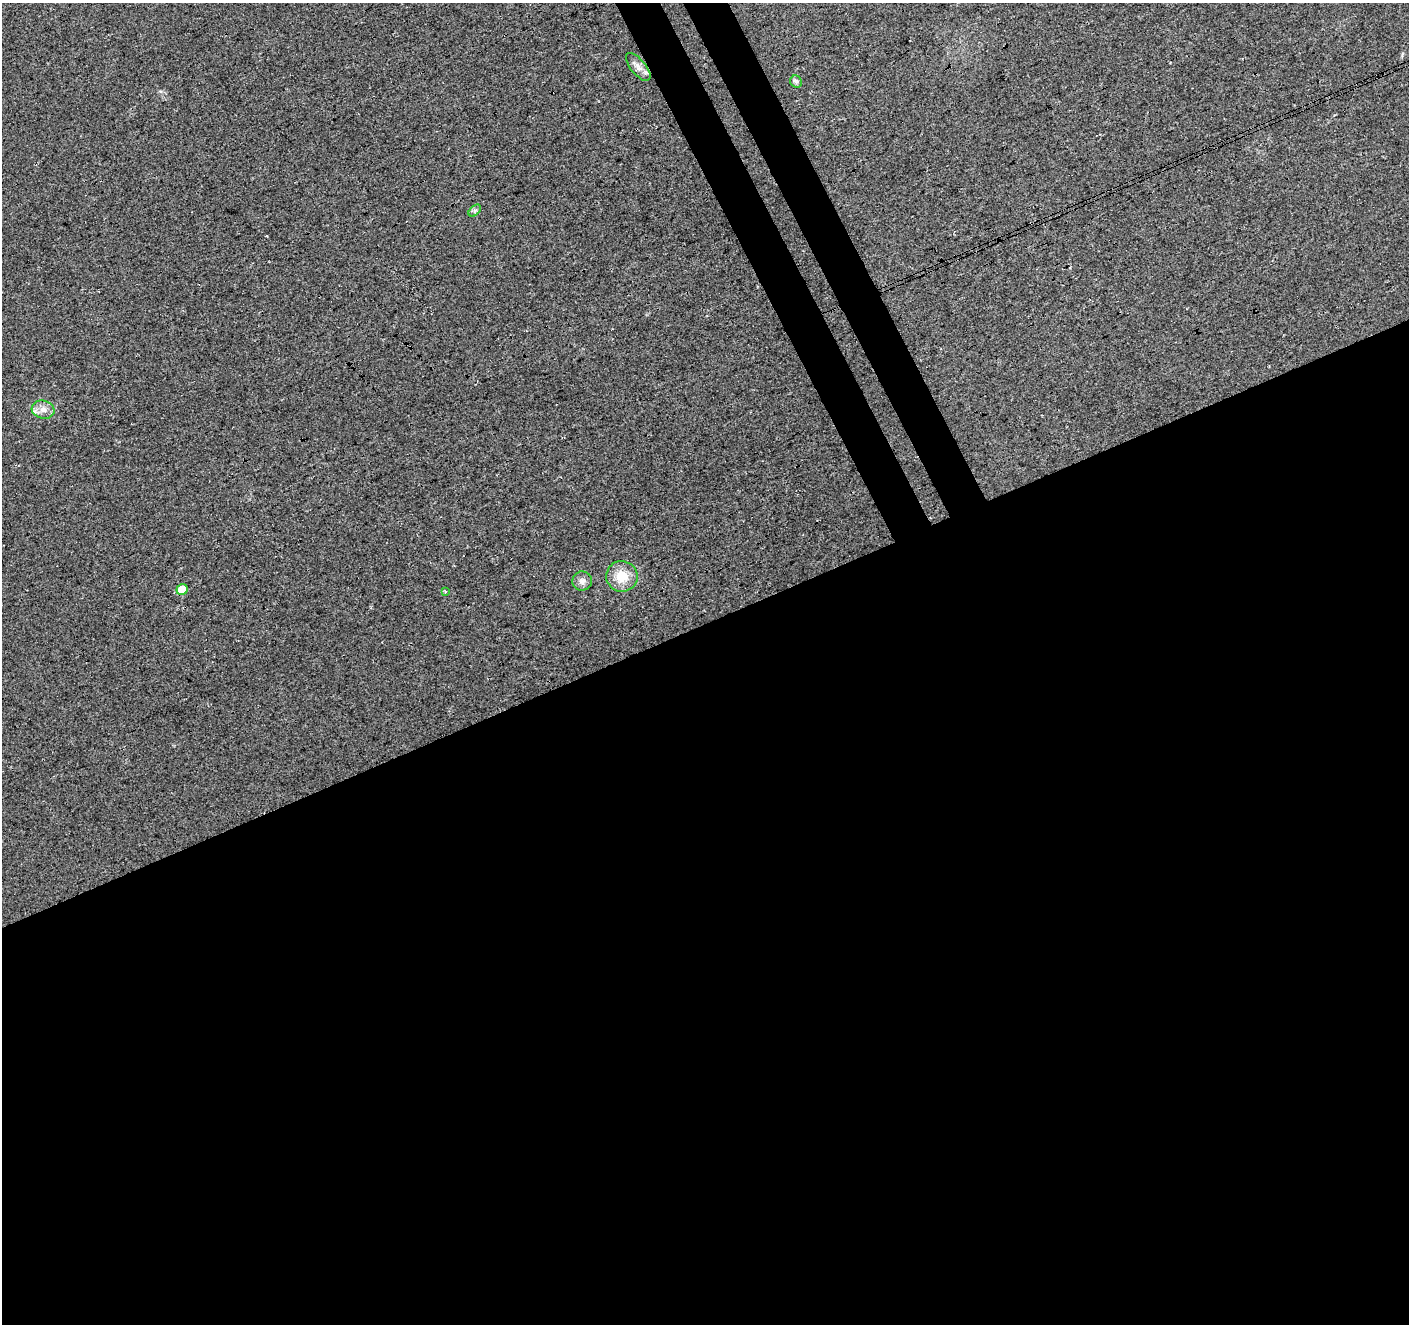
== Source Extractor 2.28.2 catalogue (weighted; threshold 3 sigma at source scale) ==
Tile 15 of 4 x 4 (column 3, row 4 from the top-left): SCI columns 2872-4278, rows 175-1496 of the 5739 x 5578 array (HDU 1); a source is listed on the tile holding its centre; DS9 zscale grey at full resolution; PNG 1411 x 1326 px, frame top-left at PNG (2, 3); each listed source drawn as its Kron ellipse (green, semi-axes under 4 px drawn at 4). Shown black and unused: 56% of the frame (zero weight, under 3 of 4 exposures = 5% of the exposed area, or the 3 px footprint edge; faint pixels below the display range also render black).
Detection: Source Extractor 2.28.2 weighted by HDU 2 'WHT'; one run over the whole footprint, this tile lists its part. Background 0.041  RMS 0.0074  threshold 0.0333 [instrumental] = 3 sigma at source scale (4.5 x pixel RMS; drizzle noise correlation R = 1.50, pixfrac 1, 0.0396/0.0396 arcsec/px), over >= 5 px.
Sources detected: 8; all 8 listed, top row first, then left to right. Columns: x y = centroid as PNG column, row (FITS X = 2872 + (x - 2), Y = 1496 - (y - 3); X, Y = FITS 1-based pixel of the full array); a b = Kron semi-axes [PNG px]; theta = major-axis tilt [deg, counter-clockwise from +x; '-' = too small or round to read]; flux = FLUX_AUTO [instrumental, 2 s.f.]
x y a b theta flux
638 67 17 7 -50 5.1
796 82 6 5 - 1.7
475 211 7 4 44 1.5
43 410 11 9 -14 5.5
622 576 16 15 - 15
582 581 10 9 - 4
182 589 6 5 - 17
445 591 4 3 - 1.3
Overlapping masked pixels (flux is a lower limit): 1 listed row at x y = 638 67